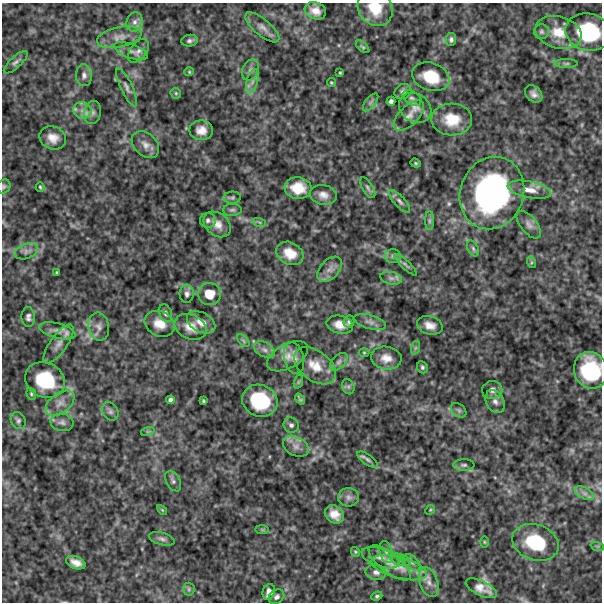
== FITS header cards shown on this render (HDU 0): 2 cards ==
NAXIS1  =                  600
NAXIS2  =                  600

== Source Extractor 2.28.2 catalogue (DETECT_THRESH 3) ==
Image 600 x 600 px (HDU 0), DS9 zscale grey, 1 PNG px = 1 image px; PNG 604 x 604 px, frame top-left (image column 1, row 600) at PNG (2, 3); each listed source drawn as its Kron ellipse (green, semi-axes under 4 px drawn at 4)
Background 460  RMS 130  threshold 387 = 3 sigma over >= 5 px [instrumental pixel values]
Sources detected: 133; all 133 listed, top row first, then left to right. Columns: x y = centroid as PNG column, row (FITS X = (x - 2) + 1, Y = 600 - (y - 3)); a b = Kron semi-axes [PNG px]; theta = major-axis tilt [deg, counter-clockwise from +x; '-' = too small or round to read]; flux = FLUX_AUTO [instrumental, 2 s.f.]
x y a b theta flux
375 8 19 16 -47 2.1e+05
315 11 11 8 -19 7.5e+04
135 22 10 8 73 4.8e+04
262 27 21 8 -40 6.6e+04
541 32 7 7 - 2.3e+04
558 32 23 16 -16 2.0e+05
588 32 23 18 -12 6.6e+05
119 37 23 10 12 9.7e+04
451 39 6 5 - 2.2e+04
189 41 8 6 7 2.4e+04
363 47 8 4 -42 1.4e+04
131 51 18 7 -20 4.4e+04
138 51 14 8 52 4.0e+04
16 62 15 5 43 3.3e+04
566 64 11 4 0 2.4e+04
250 70 11 8 66 4.0e+04
189 72 5 4 - 9.1e+03
340 73 3 2 - 9.0e+03
84 75 11 8 -85 4.5e+04
431 77 19 13 -20 2.7e+05
252 81 12 5 73 4.8e+04
331 83 4 4 - 1.1e+04
127 87 21 6 -64 4.2e+04
403 91 9 7 30 3.3e+04
176 93 6 5 - 1.2e+04
534 94 10 7 -44 4.3e+04
412 98 10 6 -28 3.1e+04
391 101 4 4 - 2.2e+04
370 102 10 5 51 2.6e+04
415 108 17 14 -34 9.4e+04
82 110 9 8 - 6.0e+04
92 112 11 8 78 4.5e+04
409 116 19 9 45 6.6e+04
452 119 20 16 -2 2.2e+05
201 130 12 10 -1 8.2e+04
53 138 14 11 -25 9.0e+04
145 145 16 11 -42 6.7e+04
416 163 5 4 - 1.2e+04
4 186 7 6 - 1.9e+04
40 187 4 3 - 1.2e+04
298 188 13 11 -5 1.7e+05
368 188 12 5 -59 2.5e+04
529 190 22 8 -11 1.1e+05
492 193 37 31 69 2.2e+06
323 195 13 10 -12 6.6e+04
232 198 9 6 2 2.1e+04
400 201 14 5 -48 3.3e+04
232 210 9 6 0 2.2e+04
208 220 8 7 - 2.8e+04
429 221 9 4 90 2.0e+04
259 222 7 4 -18 1.7e+04
217 224 15 11 -39 8.2e+04
529 225 16 8 -51 5.1e+04
473 248 8 5 -64 2.0e+04
27 251 12 7 21 4.3e+04
290 253 14 11 -28 1.3e+05
393 256 8 6 -2 3.1e+04
531 262 6 4 -72 1.1e+04
406 265 15 4 -43 2.5e+04
330 269 15 9 46 6.5e+04
57 272 3 3 - 9.5e+03
391 278 11 6 -13 3.6e+04
187 294 9 7 -88 3.2e+04
209 294 11 11 - 1.5e+05
166 313 9 6 -69 3.3e+04
28 317 10 7 -89 3.3e+04
201 322 15 9 -29 9.0e+04
349 322 6 5 - 1.9e+04
370 322 16 7 -16 4.4e+04
159 324 15 12 -25 1.1e+05
340 325 13 9 -13 8.7e+04
430 325 13 9 -17 7.6e+04
99 327 14 10 -80 6.2e+04
191 327 17 12 -24 1.0e+05
57 331 18 7 -15 6.6e+04
243 341 8 4 -46 1.6e+04
58 344 23 8 55 8.3e+04
415 348 7 4 71 1.7e+04
264 350 11 7 -30 4.7e+04
364 352 5 3 - 8.6e+03
288 356 22 12 28 9.9e+04
294 358 16 10 -77 5.8e+04
386 358 15 11 -7 9.4e+04
339 362 11 6 45 3.5e+04
315 366 24 15 -37 1.6e+05
422 367 6 5 - 1.9e+04
591 370 18 16 -71 5.6e+05
45 380 20 17 -26 5.0e+05
298 382 7 4 71 1.5e+04
348 387 8 6 -68 2.0e+04
492 390 10 9 - 5.0e+04
31 394 6 4 -69 1.4e+04
300 399 6 3 -51 1.5e+04
170 400 4 4 - 2.3e+04
203 401 4 3 - 1.1e+04
260 401 18 15 -23 5.2e+05
495 401 12 9 -60 5.4e+04
60 403 16 10 36 8.1e+04
459 410 9 6 -41 2.2e+04
110 411 10 7 -56 3.0e+04
18 421 9 7 -63 2.6e+04
62 422 11 9 -7 4.0e+04
291 425 8 7 - 2.9e+04
148 431 7 4 18 1.3e+04
296 446 13 9 -26 6.6e+04
367 459 12 5 -36 2.9e+04
464 465 11 6 0 2.6e+04
173 481 11 7 -62 3.0e+04
584 493 10 5 -27 3.8e+04
349 497 10 9 - 4.3e+04
162 510 6 3 -45 8.8e+03
430 510 5 4 - 1.0e+04
334 514 10 8 -38 8.7e+04
262 530 7 4 -1 1.3e+04
162 539 13 6 -15 3.3e+04
484 542 6 4 -89 8.9e+03
535 542 24 17 -19 4.6e+05
597 546 7 4 -18 1.5e+04
355 552 5 4 - 9.7e+03
386 552 11 6 -74 3.8e+04
381 558 20 9 -19 6.9e+04
400 560 10 5 -17 3.3e+04
412 562 10 6 -45 3.7e+04
76 563 10 6 -21 6.4e+04
390 563 25 10 -38 1.1e+05
399 568 29 10 -15 1.6e+05
376 572 10 7 -7 3.9e+04
429 582 15 9 -70 8.1e+04
481 588 17 7 -26 8.0e+04
189 589 6 6 - 1.8e+04
269 592 8 6 72 5.1e+04
377 596 5 4 - 1.6e+04
276 597 8 6 40 2.9e+04
At the frame edge (FLAGS 8, measured only in part): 4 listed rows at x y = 375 8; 588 32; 4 186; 591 370